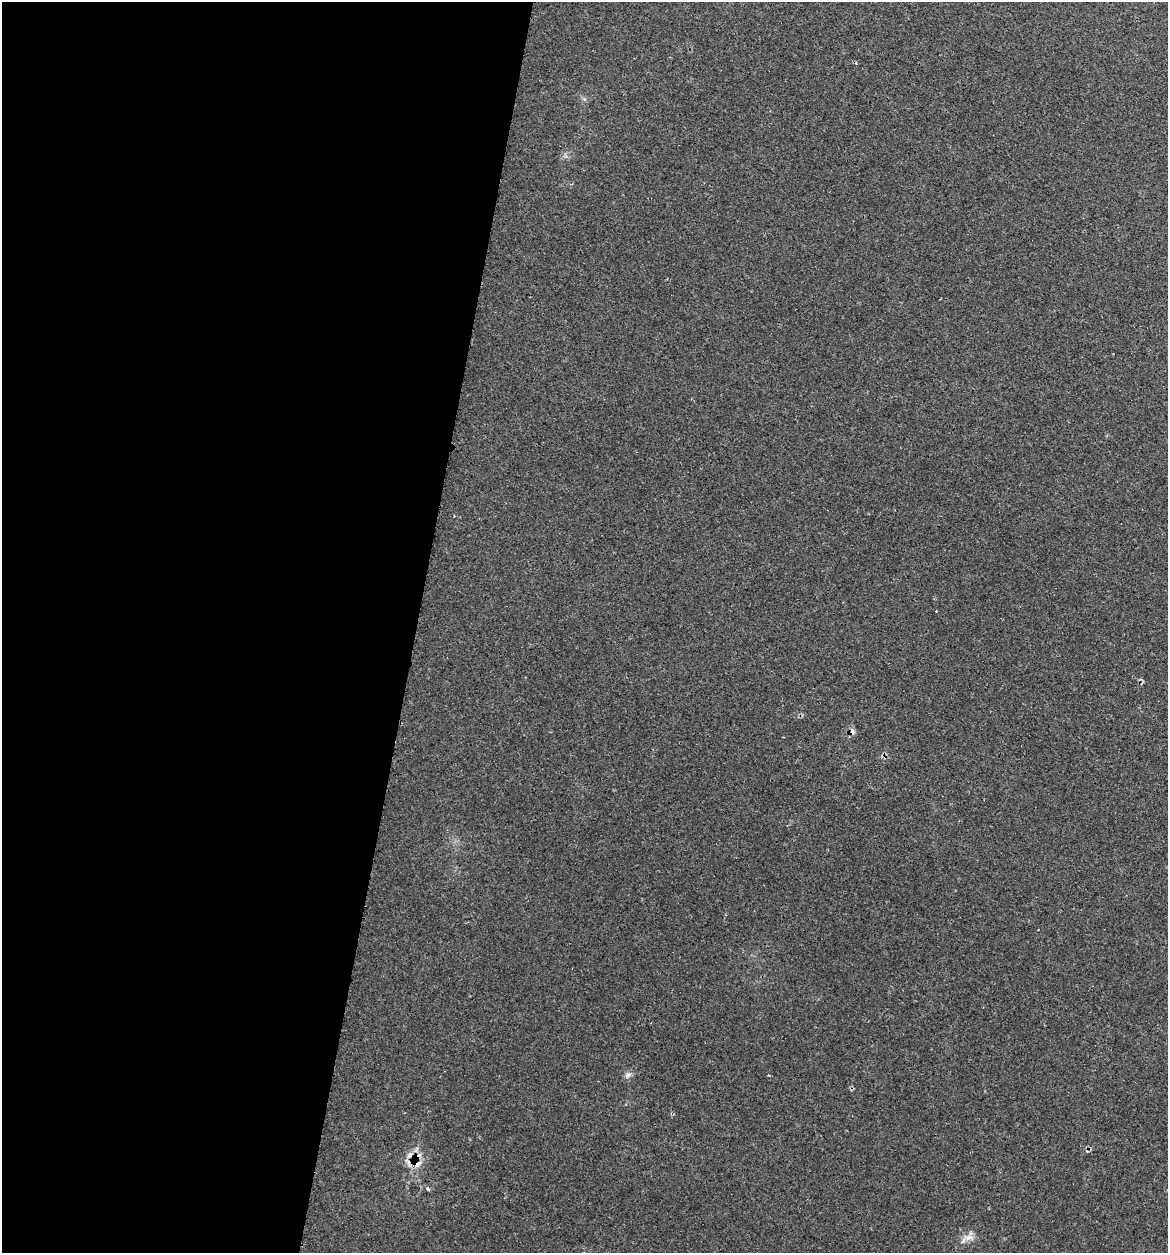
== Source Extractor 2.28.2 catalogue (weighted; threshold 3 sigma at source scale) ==
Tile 5 of 4 x 4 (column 1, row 2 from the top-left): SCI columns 123-1288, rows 2532-3782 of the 5031 x 5032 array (HDU 1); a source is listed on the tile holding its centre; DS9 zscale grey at full resolution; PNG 1170 x 1255 px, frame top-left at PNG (2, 2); no overlay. Shown black and unused: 36% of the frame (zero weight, under 2 of 3 exposures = <1% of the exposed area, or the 3 px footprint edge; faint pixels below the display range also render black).
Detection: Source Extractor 2.28.2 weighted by HDU 2 'WHT'; one run over the whole footprint, this tile lists its part. Background 0.0666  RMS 0.0054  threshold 0.0243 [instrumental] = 3 sigma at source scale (4.5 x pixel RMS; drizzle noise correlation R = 1.50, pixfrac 1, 0.05/0.05 arcsec/px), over >= 5 px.
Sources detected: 11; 3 cosmic-ray / hot-pixel residue — not listed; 1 inside a brighter listed object's ellipse — not listed separately; the other 7 listed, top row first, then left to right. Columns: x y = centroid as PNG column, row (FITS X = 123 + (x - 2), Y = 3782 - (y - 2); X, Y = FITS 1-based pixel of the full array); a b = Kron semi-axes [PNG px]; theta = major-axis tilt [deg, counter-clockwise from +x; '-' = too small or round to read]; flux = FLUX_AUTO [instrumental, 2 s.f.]
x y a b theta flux
936 611 2 2 - 0.33
852 731 9 6 -66 2.3
628 1075 9 8 - 2.2
410 1155 11 6 49 2.7
417 1164 15 9 26 4.8
427 1189 3 3 - 3.5
969 1237 16 7 6 4.1
Overlapping masked pixels (flux is a lower limit): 2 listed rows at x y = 852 731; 417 1164